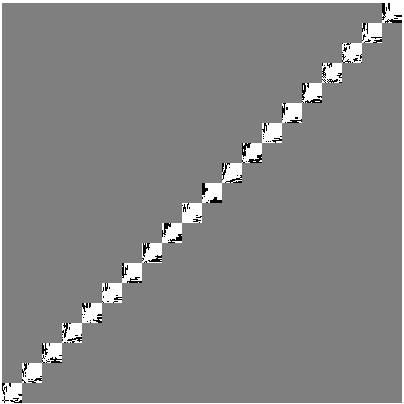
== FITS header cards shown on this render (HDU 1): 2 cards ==
NAXIS1  =                  400
NAXIS2  =                  400

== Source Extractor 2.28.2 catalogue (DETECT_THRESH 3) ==
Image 400 x 400 px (HDU 1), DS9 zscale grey, 1 PNG px = 1 image px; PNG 404 x 404 px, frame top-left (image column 1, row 400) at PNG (2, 3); no overlay
Background 0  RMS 8.7e-11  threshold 2.61e-10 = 3 sigma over >= 5 px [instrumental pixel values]
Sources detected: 20; all 20 listed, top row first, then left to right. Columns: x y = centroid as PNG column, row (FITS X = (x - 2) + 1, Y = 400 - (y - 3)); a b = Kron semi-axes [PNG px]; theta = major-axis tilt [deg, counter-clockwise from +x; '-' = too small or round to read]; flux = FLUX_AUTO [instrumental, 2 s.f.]
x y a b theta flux
398 6 9 8 - 1.2e-07
379 25 14 8 45 1.0e-07
359 45 15 8 45 6.5e-08
339 65 20 8 45 5.4e-08
318 86 11 9 45 1.3e-07
298 106 12 9 45 9.3e-08
279 125 11 8 45 5.4e-08
258 146 12 8 45 4.1e-08
238 166 10 8 45 1.3e-07
218 186 12 9 45 9.3e-08
199 205 10 8 45 5.2e-08
178 226 12 8 45 3.9e-08
158 246 10 8 45 1.3e-07
138 266 13 9 45 9.5e-08
119 285 10 8 45 5.3e-08
98 306 12 8 45 3.9e-08
78 326 11 8 45 1.3e-07
59 345 15 9 45 1.0e-07
39 365 12 7 45 5.7e-08
19 385 15 8 45 4.5e-08
At the frame edge (FLAGS 8, measured only in part): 1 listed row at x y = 398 6